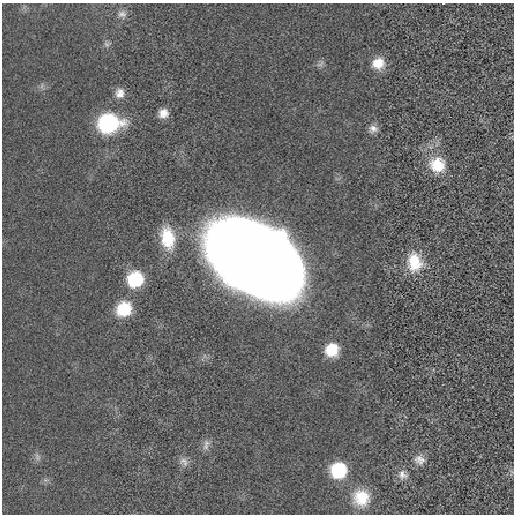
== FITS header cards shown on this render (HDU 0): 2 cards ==
NAXIS1  =                  512 / length of data axis 1
NAXIS2  =                  512 / length of data axis 2

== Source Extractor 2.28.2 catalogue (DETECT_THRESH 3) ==
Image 512 x 512 px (HDU 0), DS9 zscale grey, 1 PNG px = 1 image px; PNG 516 x 516 px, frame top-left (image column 1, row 512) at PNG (2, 3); no overlay
Background -2.28e-04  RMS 0.0019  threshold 0.00563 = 3 sigma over >= 5 px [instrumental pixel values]
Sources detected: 24; all 24 listed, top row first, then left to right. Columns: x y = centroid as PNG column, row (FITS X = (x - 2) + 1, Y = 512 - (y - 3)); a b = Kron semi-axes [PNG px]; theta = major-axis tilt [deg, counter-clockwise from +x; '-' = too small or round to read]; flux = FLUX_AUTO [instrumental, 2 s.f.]
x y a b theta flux
443 3 3 2 - 0.088
122 14 14 11 0 0.86
106 44 9 7 -31 0.41
378 63 15 13 9 2.4
320 64 12 5 41 0.42
42 86 7 4 72 0.3
120 93 13 12 - 1.1
163 113 11 10 - 1.3
108 123 21 16 6 13
373 129 11 9 5 0.78
437 165 22 20 -50 4.1
168 238 25 15 -80 4.8
255 258 74 46 -35 510
414 262 25 18 -86 4.2
135 279 13 13 - 7.8
124 309 18 16 40 4
332 350 12 12 - 3.8
206 443 11 9 80 0.76
37 457 11 7 -62 0.47
420 460 14 12 -24 1.1
184 462 14 11 -43 0.85
338 470 13 13 - 7.4
403 475 14 11 -35 0.91
361 498 19 18 - 3.5
At the frame edge (FLAGS 8, measured only in part): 1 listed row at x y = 443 3